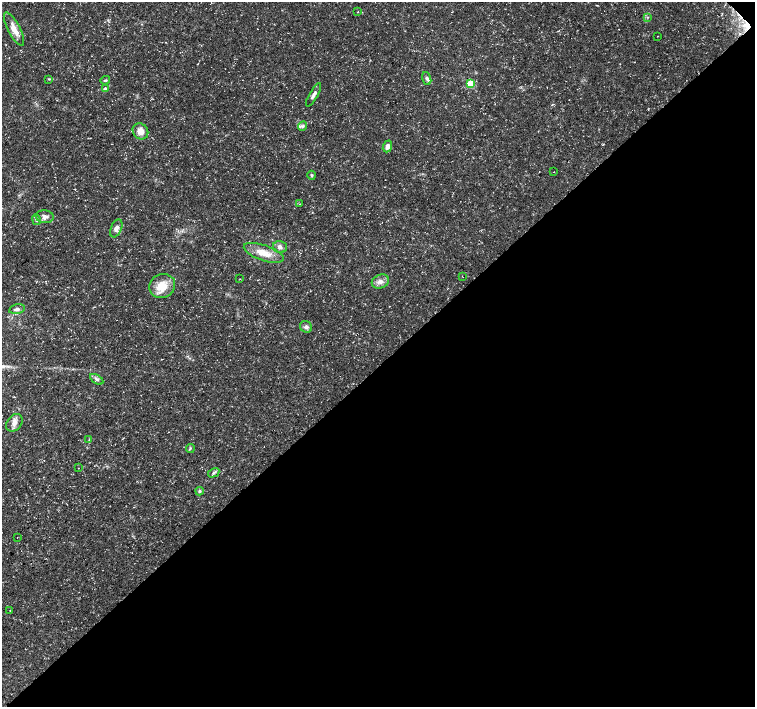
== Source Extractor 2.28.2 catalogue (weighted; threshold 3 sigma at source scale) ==
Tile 12 of 4 x 4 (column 4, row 3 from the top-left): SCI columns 4523-6027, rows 1632-3040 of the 6028 x 6015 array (HDU 1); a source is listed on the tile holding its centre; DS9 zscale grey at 2 x 2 block average (1 PNG px = mean of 2 x 2 image px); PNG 757 x 709 px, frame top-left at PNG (2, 2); each listed source drawn as its Kron ellipse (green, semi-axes under 4 px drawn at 4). Shown black and unused: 48% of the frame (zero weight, under 3 of 5 exposures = <1% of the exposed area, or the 3 px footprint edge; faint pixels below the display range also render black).
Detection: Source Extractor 2.28.2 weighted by HDU 2 'WHT'; one run over the whole footprint, this tile lists its part. Background 0.0414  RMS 0.0028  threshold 0.0125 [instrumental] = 3 sigma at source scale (4.5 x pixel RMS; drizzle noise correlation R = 1.50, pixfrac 1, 0.0396/0.0396 arcsec/px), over >= 5 px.
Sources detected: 39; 3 cosmic-ray / hot-pixel residue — neither listed nor drawn; the other 36 listed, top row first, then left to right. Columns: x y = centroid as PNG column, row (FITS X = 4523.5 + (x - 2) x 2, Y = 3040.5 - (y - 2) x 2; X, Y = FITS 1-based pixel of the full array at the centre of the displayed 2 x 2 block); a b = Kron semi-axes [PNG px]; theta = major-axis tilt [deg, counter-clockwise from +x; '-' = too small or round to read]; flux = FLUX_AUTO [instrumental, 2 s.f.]
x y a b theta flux
357 12 2 2 - 0.34
647 18 3 2 - 0.39
14 29 19 6 -63 6.9
657 36 2 2 - 0.28
427 78 7 4 -71 1.6
49 79 3 2 - 0.5
105 80 5 3 - 0.8
471 83 3 3 - 23
105 89 3 3 - 2.7
314 95 13 3 61 2.3
303 126 5 4 - 1.3
140 131 8 7 - 5.4
387 146 6 4 68 3
554 172 2 2 - 0.21
312 175 4 3 - 0.87
299 204 3 2 - 0.32
45 217 9 6 -6 2.9
36 220 5 3 - 1
116 228 9 5 67 3
280 247 7 6 - 2.7
264 253 21 7 -19 9.4
462 276 2 2 - 0.23
240 279 2 2 - 0.21
380 281 9 6 24 3.5
162 286 13 12 - 12
17 309 8 4 12 2.3
306 327 6 5 - 2.2
97 379 7 3 -31 1.5
14 423 10 7 50 3.8
89 440 3 2 - 0.59
190 448 4 2 - 0.78
79 468 2 2 - 0.22
214 473 6 3 30 1.2
200 491 4 4 - 0.95
17 537 2 2 - 0.23
10 610 2 2 - 0.45
Diffuse or blended objects may show on this block-average render without a row.